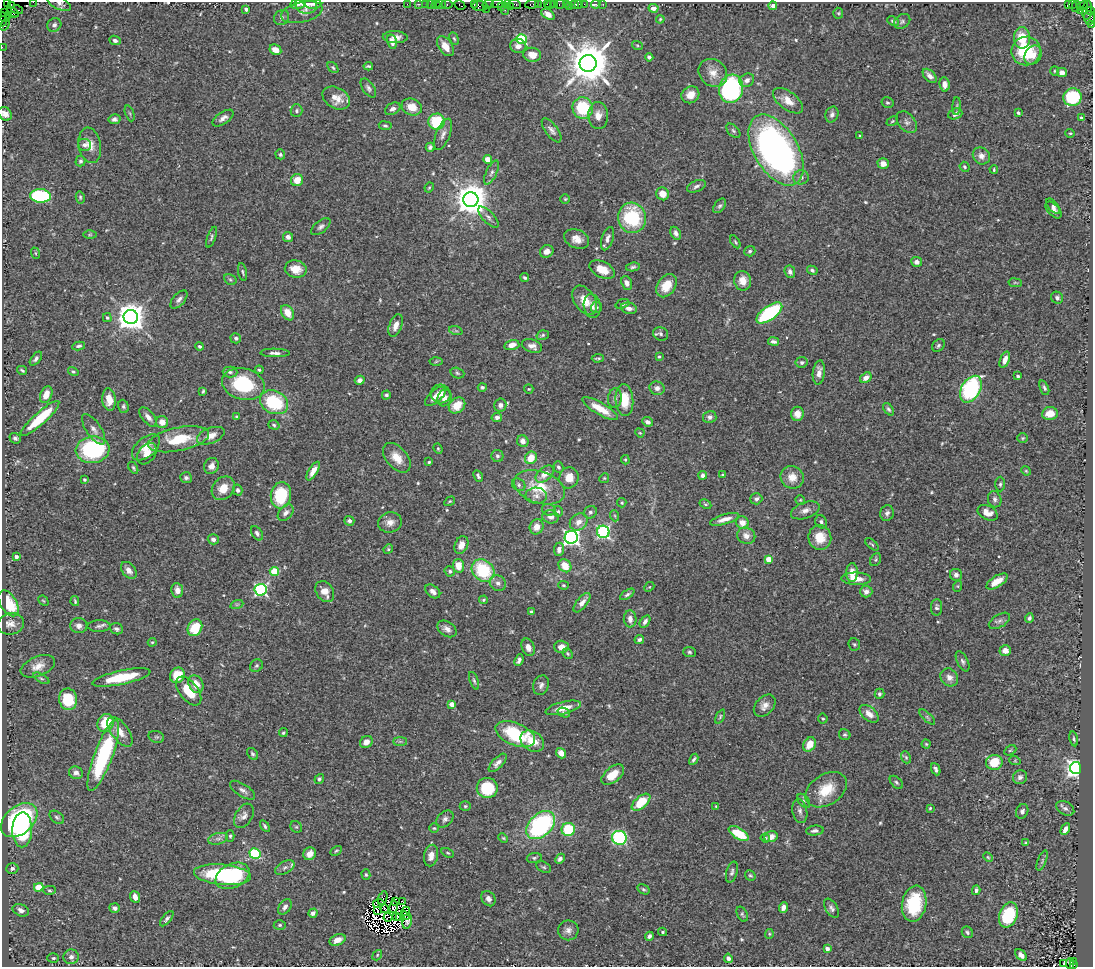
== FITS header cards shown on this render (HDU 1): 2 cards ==
NAXIS1  =                 1091
NAXIS2  =                  965

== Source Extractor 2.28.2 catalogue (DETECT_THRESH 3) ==
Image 1091 x 965 px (HDU 1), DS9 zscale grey, 1 PNG px = 1 image px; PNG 1095 x 969 px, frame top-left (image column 1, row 965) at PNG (2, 2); each listed source drawn as its Kron ellipse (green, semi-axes under 4 px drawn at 4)
Background 0.474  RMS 0.026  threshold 0.0785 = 3 sigma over >= 5 px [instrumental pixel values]
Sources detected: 565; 14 with non-positive FLUX_AUTO (blend fragments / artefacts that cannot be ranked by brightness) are neither listed nor drawn; of the other 551, the 500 brightest by FLUX_AUTO listed and drawn (51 fainter detections omitted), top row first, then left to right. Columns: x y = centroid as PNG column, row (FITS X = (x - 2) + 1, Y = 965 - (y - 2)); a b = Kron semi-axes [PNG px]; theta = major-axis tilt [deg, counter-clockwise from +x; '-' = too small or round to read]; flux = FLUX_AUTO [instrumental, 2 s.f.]
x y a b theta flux
33 2 2 2 - 18
7 3 3 2 - 120
59 3 12 6 -26 7.4
298 4 8 5 10 3.5
306 4 11 10 - 14
312 4 9 5 -2 5.2
407 4 2 2 - 9.6
419 4 3 2 - 32
425 4 2 2 - 28
431 4 3 2 - 23
447 4 5 3 - 38
488 4 6 3 10 54
498 4 6 2 3 120
507 4 4 3 - 37
515 4 6 3 -12 96
532 4 7 3 8 60
538 4 3 2 - 39
547 4 3 2 - 42
550 4 5 3 - 48
554 4 2 2 - 27
560 4 5 3 - 71
566 4 2 2 - 9.9
574 4 3 3 - 49
579 4 2 2 - 8.5
584 4 2 2 - 17
596 4 5 3 - 13
603 4 2 2 - 4.9
1069 4 3 3 - 33
1072 4 3 3 - 25
436 5 4 3 - 51
441 5 5 3 - 42
460 5 6 3 -30 60
474 5 4 2 - 39
11 6 3 3 - 77
480 6 7 5 -4 180
511 6 4 3 - 49
569 6 2 2 - 12
773 6 4 4 - 6.3
1076 6 6 3 76 39
1082 6 6 3 31 88
501 7 3 3 - 63
654 8 5 4 - 9.2
246 9 4 3 - 4.7
486 9 3 2 - 27
505 9 5 2 - 88
17 10 6 2 -15 36
1087 10 9 5 83 100
1091 10 3 2 - 23
1080 11 4 2 - 32
13 12 6 3 -37 450
302 12 21 10 13 13
5 13 3 2 - 20
838 13 5 5 - 2.3
548 14 7 4 -33 11
9 16 3 2 - 28
4 17 6 2 -37 42
282 17 8 7 - 5
1090 18 6 5 - 150
660 19 4 3 - 1.8
3 21 5 2 - 64
893 21 6 4 -28 3.3
902 21 9 6 37 4.4
1091 24 4 2 - 30
5 25 6 3 57 69
54 25 7 6 - 5.3
395 37 12 6 -2 10
1022 38 10 8 -89 41
454 39 6 4 -62 2.5
521 39 5 5 - 140
115 40 6 4 -23 5.7
392 42 7 5 -75 11
637 45 5 3 - 1.8
445 46 11 6 -55 19
518 46 8 7 - 9.2
2 47 2 2 - 10
275 50 6 5 - 16
1026 51 15 14 - 82
532 55 9 7 -6 15
1033 55 10 8 56 16
649 57 4 3 - 3.7
588 63 8 8 - 7100
368 66 5 3 - 2.4
333 68 6 4 -49 2.5
1055 71 5 4 - 2.2
1062 72 5 4 - 9.7
713 73 15 13 -41 21
930 76 8 5 -46 9.7
747 80 8 6 35 8.2
944 84 7 5 -84 12
368 88 11 5 -56 5.1
731 89 14 12 74 290
690 95 9 8 - 17
1073 97 9 8 - 96
336 98 14 10 -29 24
788 101 17 9 -37 19
887 103 6 5 - 2.9
957 106 9 3 86 2.7
412 107 10 8 -22 22
583 108 11 10 - 87
393 109 8 5 30 6.8
296 111 6 6 - 3.7
130 113 8 3 -69 2.3
1018 113 3 3 - 2.6
5 114 7 6 - 9.8
832 114 8 6 66 6.1
955 114 7 5 20 9.6
598 116 13 10 -89 16
223 118 12 5 34 8
1082 118 4 3 - 6.3
114 119 6 5 - 5.1
892 121 6 4 24 2.2
437 122 8 8 - 89
907 122 12 8 -50 7.6
385 126 6 4 -7 2.9
552 130 14 6 -54 7.5
733 131 8 5 -45 3.8
1070 133 5 4 - 2.1
443 134 17 7 68 10
860 136 3 3 - 3.7
84 145 7 6 - 6.3
90 145 18 11 -79 19
430 147 4 4 - 4.1
776 150 39 22 -59 750
280 154 5 4 - 3.2
981 156 9 8 - 11
488 159 4 4 - 30
81 161 5 5 - 3.7
883 163 5 5 - 12
965 167 5 4 - 3.1
994 170 4 3 - 1.8
492 172 13 5 64 7.5
801 177 8 7 - 5.4
297 180 6 6 - 24
696 186 10 5 23 5.2
429 188 5 3 - 2.1
663 194 6 6 - 21
41 196 10 7 -3 170
80 197 6 4 -77 2.3
565 199 5 5 - 2.2
471 200 7 7 - 3800
720 206 8 5 51 3.9
1053 206 9 4 -49 5
1054 210 10 5 -47 7.3
488 217 13 5 -47 7.4
632 218 15 13 -77 120
321 227 11 6 38 5.9
676 233 7 5 -58 5.7
90 235 6 4 1 2.9
211 237 11 4 70 3.6
288 237 5 5 - 8.4
577 239 13 9 -24 16
607 239 12 5 72 7.9
735 242 7 4 -58 2.6
547 251 7 6 - 12
750 251 6 5 - 3.5
35 253 6 4 -70 1.9
917 262 5 5 - 8.1
633 267 7 4 9 3.7
296 269 11 8 -9 24
602 270 13 8 -26 25
812 270 5 4 - 4.3
242 272 9 3 -79 3.1
790 272 6 5 - 6.5
525 278 4 3 - 3.3
230 280 6 5 - 3.2
743 281 10 8 -81 18
627 283 7 5 -67 8.6
1015 283 7 3 -8 2
666 286 13 8 55 31
1057 298 6 5 - 5.1
179 299 11 6 49 6.9
585 300 16 10 -56 25
622 304 7 4 21 3
592 306 12 8 -80 10
596 307 5 5 - 3.1
629 308 8 5 -13 9
287 313 8 6 -58 21
769 313 15 7 36 180
131 317 7 7 - 2600
107 318 4 4 - 2.7
396 325 12 6 69 13
456 331 7 4 -19 3
661 334 8 6 -23 5
543 335 6 4 18 3.1
236 338 5 5 - 4.1
774 342 5 3 - 5.4
512 345 7 5 15 14
938 345 7 5 46 3.4
79 346 6 3 10 3.4
200 346 4 4 - 4.1
532 346 10 6 -19 11
275 353 14 4 -1 6.4
659 356 4 3 - 2
598 358 6 2 4 2.7
36 359 8 4 52 4.9
1005 360 8 4 69 13
436 361 6 4 3 2.4
802 362 6 5 - 4.1
22 370 5 3 - 3
259 370 4 3 - 2.3
73 372 5 4 - 2.6
230 372 7 5 -1 4.1
457 373 7 5 -19 3.3
819 373 12 6 83 13
1018 376 3 3 - 3.6
866 378 6 4 35 12
360 380 5 4 - 5.9
243 384 22 15 -14 100
482 387 4 4 - 3.5
657 388 7 6 - 8.8
1044 388 8 4 -68 3.9
529 389 5 4 - 2.1
971 389 14 9 59 210
203 391 4 3 - 2.3
441 394 10 9 - 15
46 395 8 5 67 20
386 395 4 4 - 4.1
435 396 13 6 42 13
444 398 8 7 - 7.7
615 398 10 7 83 6.6
109 400 11 6 -83 19
624 400 16 9 -85 43
274 402 15 11 -25 110
457 405 9 7 43 26
500 405 6 6 - 7.2
123 406 6 5 - 3.5
600 409 20 6 -30 32
888 409 7 4 -52 3.8
1050 413 8 6 7 19
797 414 7 6 - 14
148 417 11 6 -51 9.7
237 417 4 3 - 2.6
497 417 5 4 - 7
710 417 7 6 - 6.1
40 418 25 6 42 69
162 422 6 6 - 15
648 422 5 4 - 7
274 425 6 4 -19 2.9
94 429 17 7 -56 10
640 433 5 4 - 2
211 436 14 7 21 17
15 438 5 5 - 4.5
1023 438 5 4 - 2.2
178 439 31 11 12 61
523 441 6 5 - 9.5
146 447 16 9 41 22
438 449 5 4 - 2.3
93 450 17 13 7 210
147 454 12 8 55 16
497 456 6 6 - 3.7
397 458 17 10 -49 23
531 458 6 5 - 30
625 460 5 4 - 2.2
429 462 3 3 - 2.1
211 466 8 7 - 11
558 467 6 5 - 4.1
133 468 6 3 -59 2.6
313 471 10 4 59 15
1026 471 5 4 - 2
545 474 10 6 41 16
703 475 4 4 - 7.1
723 475 4 3 - 3.1
478 476 6 3 -63 3.7
792 477 12 11 - 22
186 478 6 5 - 4.2
569 478 10 9 - 21
604 478 5 4 - 2.2
85 480 4 3 - 2.9
1000 484 7 5 89 3.6
519 485 7 6 - 4.2
540 487 26 16 -19 57
223 488 13 10 47 24
238 490 5 5 - 5
281 495 13 10 81 81
536 496 11 8 -1 8.6
756 499 6 5 - 5.3
995 499 8 6 -74 6.1
800 500 5 5 - 2.1
450 501 5 3 - 1.9
622 503 5 4 - 2.6
705 504 6 4 -27 2.6
549 510 7 5 -20 4.2
805 510 15 8 19 11
558 511 5 4 - 2.6
590 512 7 6 - 4.9
286 513 9 6 47 7.5
887 513 8 6 72 5.5
988 513 11 7 -27 16
615 516 5 3 - 1.9
551 517 8 6 -9 7.2
725 519 15 5 16 13
349 521 5 4 - 5
390 522 12 10 13 13
579 522 9 7 41 13
821 522 7 5 -61 4.7
742 523 6 6 - 15
536 527 8 7 - 14
603 532 6 6 - 270
257 533 8 5 -58 4.9
746 536 9 8 - 13
571 537 6 6 - 560
820 537 12 11 - 36
213 539 5 5 - 6.2
872 544 8 3 -39 2.5
461 545 9 6 67 14
388 549 5 4 - 2.3
559 549 7 5 83 6.6
16 557 3 3 - 4.2
769 559 4 4 - 33
876 560 7 5 57 3
459 566 7 5 -83 24
565 566 7 6 - 24
129 570 10 6 -52 9.7
483 570 12 10 -45 110
274 571 4 4 - 65
450 571 5 5 - 3.7
852 572 9 6 88 21
956 575 6 6 - 6.5
856 579 15 6 -2 18
997 581 12 5 32 22
498 583 8 7 - 7.3
563 585 5 4 - 2
958 586 5 3 - 1.9
649 587 5 4 - 1.9
177 590 7 6 - 10
261 590 6 6 - 300
433 591 8 5 -39 8.2
325 592 11 8 -58 17
866 592 6 6 - 7.6
627 594 8 4 34 3.7
483 600 4 3 - 2.2
43 601 6 3 -43 1.9
75 601 5 3 - 2.2
8 603 14 8 -59 63
582 603 12 5 51 12
237 604 6 4 18 2.9
937 607 8 5 87 4.5
532 612 3 3 - 6.7
1029 618 5 4 - 3.6
630 619 8 6 -88 10
645 621 7 4 56 6.2
999 621 12 6 31 5.6
11 624 13 11 14 14
79 626 8 7 - 8
99 626 11 5 2 5.6
195 628 9 7 61 50
116 629 7 5 -20 4.4
447 629 11 7 -34 9.1
639 640 5 4 - 4.8
152 642 4 3 - 1.8
854 644 6 5 - 2.9
528 647 9 6 -69 10
561 647 7 6 - 14
1005 650 6 5 - 12
689 652 6 5 - 3.2
568 654 5 4 - 2.6
519 660 6 3 67 5.1
963 661 11 5 -62 5.2
38 666 18 9 22 19
256 666 7 6 - 3.3
177 675 8 7 - 45
121 677 29 7 12 67
949 677 9 8 - 10
41 678 9 4 -30 3.5
474 681 9 4 -70 3.2
196 684 9 7 -62 19
541 685 10 7 68 6.8
189 691 17 9 -52 40
879 694 5 5 - 3.5
68 699 11 9 -82 57
452 704 4 4 - 21
765 706 13 9 48 12
563 708 18 6 14 22
564 713 6 4 -21 3.9
869 714 11 6 -41 14
720 717 7 4 65 3
927 717 10 3 -44 3.3
823 719 5 4 - 2.6
106 723 9 8 - 52
120 732 17 8 -53 21
283 733 4 4 - 2.6
515 734 21 11 -23 110
845 735 6 5 - 3
156 737 8 6 -18 3.1
1074 739 7 3 -79 2.7
400 741 7 4 0 3.1
532 741 13 9 -34 28
366 742 7 5 39 12
809 744 7 5 59 27
926 744 4 4 - 2.2
1010 750 6 4 29 2.5
561 753 5 4 - 15
253 754 7 4 -50 3.1
103 755 38 9 70 190
906 757 6 4 -68 2.7
694 759 6 3 61 3.7
1015 761 6 4 -18 1.9
994 762 8 7 - 42
498 763 12 5 47 8.2
1076 768 6 5 - 670
936 769 6 3 -66 4.7
76 773 7 6 - 7.6
613 775 13 7 39 29
1020 777 7 6 - 5.3
319 779 5 4 - 3.5
896 782 8 5 -46 3.4
487 788 10 10 - 76
243 790 14 6 -33 7.7
826 790 23 15 33 47
804 801 8 5 -52 3.8
641 802 11 6 41 59
465 806 5 4 - 2.5
716 806 4 3 - 2
930 808 4 3 - 2.1
1065 808 10 6 -30 5.7
800 811 12 7 -78 8.1
1022 811 7 6 - 5.7
244 816 13 8 60 10
57 817 8 5 -36 4.1
445 819 10 7 46 6.3
19 820 21 14 40 360
541 825 17 11 43 230
265 826 6 3 -57 3.2
296 827 6 5 - 3
434 828 5 4 - 2.4
568 829 6 6 - 69
1065 829 6 4 61 9.3
22 830 17 10 89 94
815 831 9 5 7 5.8
739 834 11 5 -31 55
230 836 5 4 - 2.7
771 837 7 5 16 13
503 838 5 4 - 2.1
619 838 7 7 - 190
765 838 4 4 - 2.8
218 839 10 5 13 6.3
1026 843 4 3 - 2.6
336 851 6 4 30 2.6
255 853 6 5 - 90
448 853 6 3 -27 2.3
310 854 6 6 - 14
431 856 11 7 79 14
988 857 5 4 - 2
534 858 7 5 10 3.3
560 859 5 4 - 5.1
1042 860 10 4 68 3.4
285 867 10 6 29 6.5
544 867 8 5 -26 3.4
12 868 6 5 - 5.2
732 872 11 5 74 5.1
222 875 28 10 -5 130
366 875 5 4 - 2.5
750 875 6 4 -51 3
233 876 18 12 25 140
39 887 5 4 - 45
643 889 6 4 -30 3
49 890 6 4 -2 2.9
976 890 4 4 - 4.8
135 897 6 4 -68 11
383 898 7 2 70 3.3
488 899 8 6 -54 7.1
403 901 3 2 - 2.2
396 902 3 2 - 3.5
379 903 6 3 10 2.7
914 904 18 12 80 95
285 907 8 5 55 7
394 907 6 3 79 4.8
783 907 5 4 - 10
115 908 5 4 - 5.7
831 908 11 6 -58 5.9
384 909 5 2 - 3.1
21 910 8 6 -24 7.9
378 910 2 2 - 2.1
406 911 5 2 - 3.4
313 913 5 4 - 7.3
742 914 8 5 -61 3.2
1008 915 13 9 69 92
396 916 3 2 - 2.3
405 916 4 2 - 2
388 917 4 2 - 3.6
400 918 3 2 - 4
167 919 9 4 51 4.3
407 921 8 4 78 4.1
280 925 6 4 1 2.8
568 930 10 10 - 9.3
663 932 4 3 - 2.6
967 932 6 5 - 3.7
769 934 5 4 - 2.1
649 936 4 3 - 4.6
338 940 8 5 22 16
827 949 4 4 - 10
377 955 5 4 - 2.2
1021 955 7 4 -46 8.9
71 957 7 7 - 7.8
53 958 6 5 - 2.8
728 958 5 4 - 5.4
1073 961 3 3 - 47
1070 963 5 3 - 51
1063 964 3 2 - 9.6
1073 965 3 3 - 78
At the frame edge (FLAGS 8, measured only in part): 10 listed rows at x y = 33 2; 7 3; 59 3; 1091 10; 1090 18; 3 21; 1091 24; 2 47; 5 114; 1073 965
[51 fainter detections neither listed nor drawn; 14 non-positive-flux detections neither listed nor drawn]